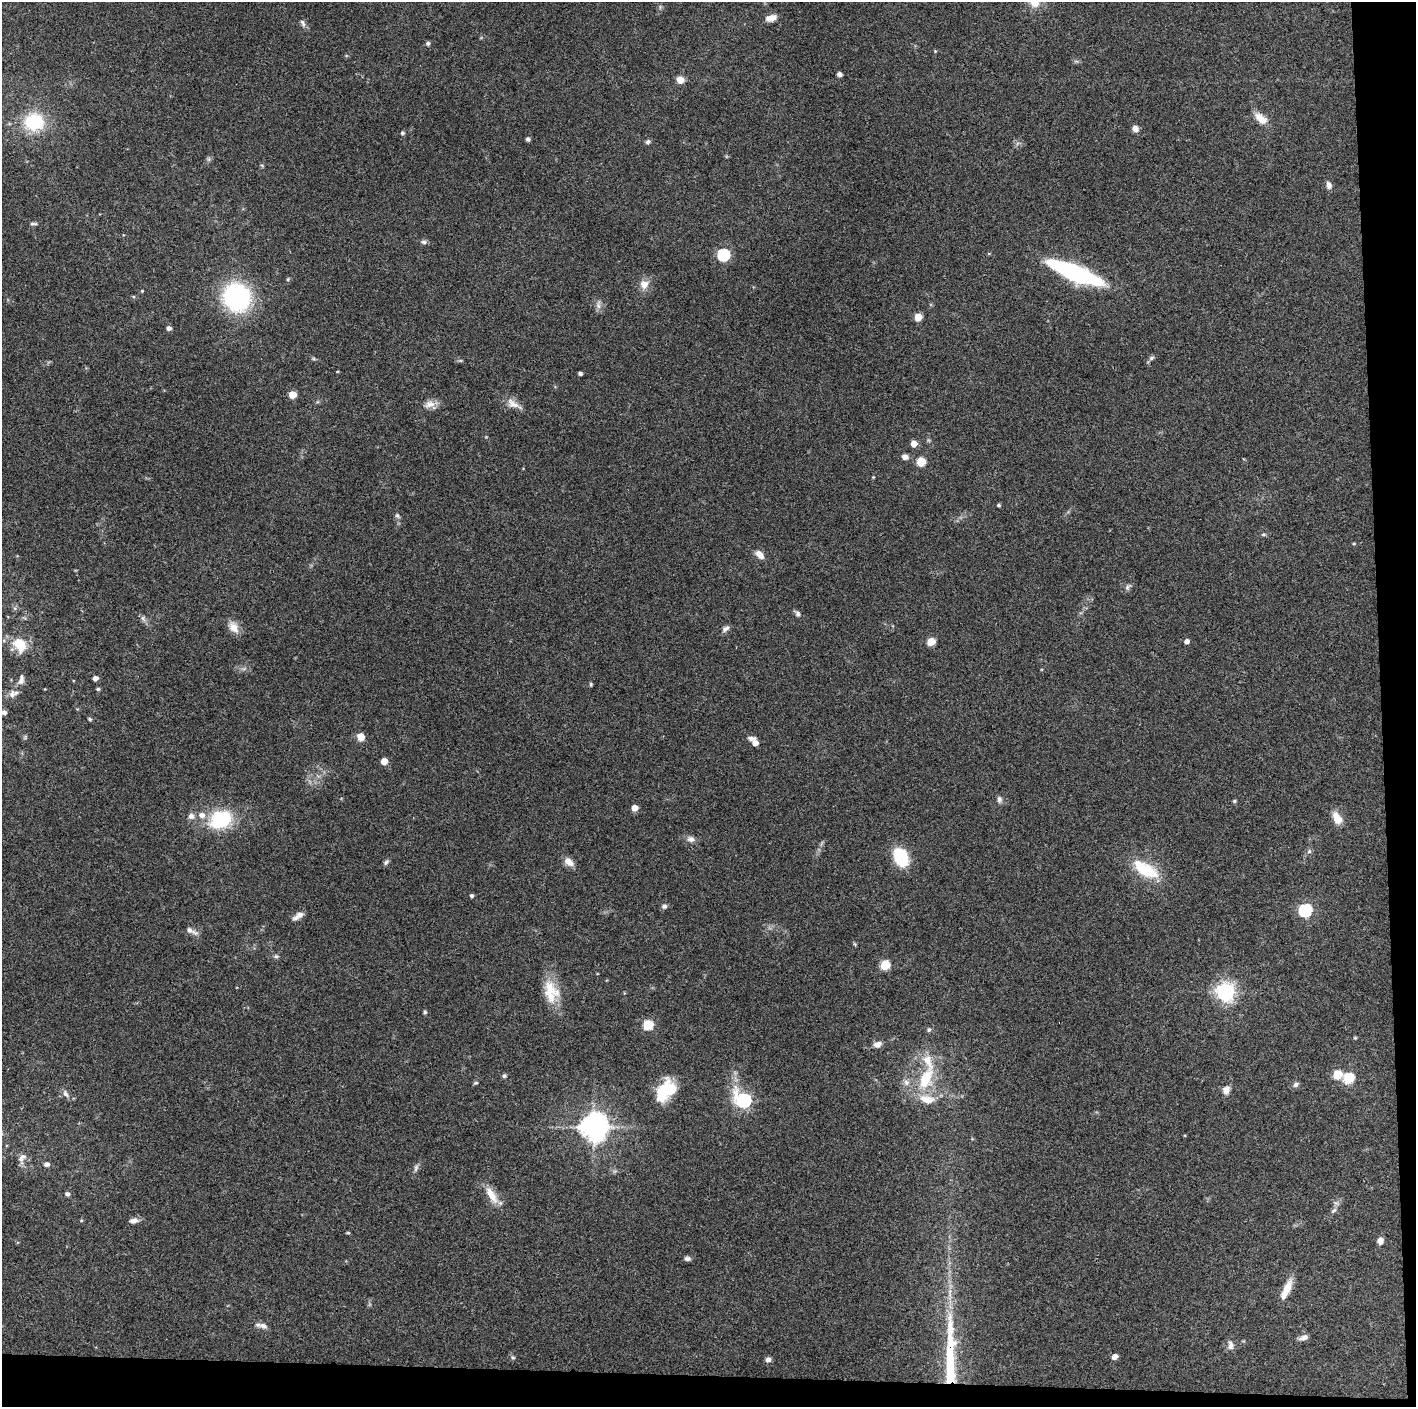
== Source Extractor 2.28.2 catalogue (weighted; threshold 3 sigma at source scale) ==
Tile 9 of 3 x 3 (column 3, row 3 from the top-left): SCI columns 2829-4242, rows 5-1409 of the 4243 x 4222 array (HDU 1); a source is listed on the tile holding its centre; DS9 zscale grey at full resolution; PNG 1418 x 1409 px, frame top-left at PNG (2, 2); no overlay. Shown black and unused: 5% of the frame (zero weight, under 3 of 4 exposures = <1% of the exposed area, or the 3 px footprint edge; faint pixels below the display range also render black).
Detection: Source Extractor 2.28.2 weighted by HDU 2 'WHT'; one run over the whole footprint, this tile lists its part. Background 0.157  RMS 0.0069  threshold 0.0311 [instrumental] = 3 sigma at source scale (4.5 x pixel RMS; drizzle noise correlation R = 1.50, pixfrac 1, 0.05/0.05 arcsec/px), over >= 5 px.
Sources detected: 118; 1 inside a brighter object's white glare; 1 long thin detection or spike segment (spike, bleed or trail) — not listed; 4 inside a brighter listed object's ellipse — not listed separately; the other 112 listed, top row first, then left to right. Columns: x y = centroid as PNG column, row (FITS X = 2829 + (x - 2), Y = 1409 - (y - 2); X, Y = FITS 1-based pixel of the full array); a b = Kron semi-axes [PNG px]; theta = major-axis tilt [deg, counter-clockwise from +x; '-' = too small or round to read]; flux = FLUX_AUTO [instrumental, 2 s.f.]
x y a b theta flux
1034 2 12 12 - 8.4
771 18 12 7 14 5
303 23 11 5 -61 2
428 43 6 5 - 1.4
935 51 4 4 - 0.6
839 74 5 4 - 2.4
680 80 5 5 - 10
1261 118 17 9 -39 7.6
34 122 22 19 2 35
1135 129 8 6 -52 3.2
402 133 5 5 - 1.1
528 139 4 4 - 1.7
648 142 6 5 - 1.5
1329 185 9 6 -76 3.1
33 224 11 4 -3 1.3
424 242 8 5 -13 1.6
723 255 6 6 - 89
1075 273 43 11 -22 130
288 279 5 3 - 0.78
644 284 11 11 - 6
142 291 4 3 - 0.57
237 297 22 20 -62 110
598 305 11 6 -80 2.8
918 317 5 5 - 13
169 328 5 5 - 2.3
1151 358 8 5 28 1.5
580 373 4 3 - 1.6
292 395 5 5 - 11
430 404 16 9 16 5.2
514 404 21 8 -30 6.3
914 443 5 5 - 6.8
905 457 6 6 - 3.2
921 461 5 5 - 24
873 477 3 3 - 0.52
999 505 4 4 - 1.1
397 515 7 5 -53 1.3
759 554 11 6 -48 5.3
1127 587 8 6 52 1.8
15 608 6 4 73 1
798 614 8 6 -48 1.8
143 618 7 6 - 1.9
234 627 15 10 -53 7
725 629 10 6 32 2.4
1187 641 5 4 - 3.1
931 642 5 5 - 16
20 645 15 11 -60 17
95 678 5 4 - 3.2
21 680 13 7 81 3.7
591 684 5 4 - 0.88
98 689 5 4 - 1
12 694 11 8 81 3.8
4 712 6 5 - 2.4
90 719 5 4 - 0.94
361 736 8 7 - 6.2
751 738 9 5 -2 2.5
755 743 6 5 - 4.4
384 761 5 5 - 7.4
999 799 9 6 89 2
1234 801 5 4 - 0.95
634 808 5 5 - 6.1
191 816 8 8 - 3.2
1337 818 16 9 -63 7.8
220 819 27 21 27 38
691 839 9 7 -11 3
1309 851 6 5 - 1.4
901 857 16 11 -64 38
386 862 8 5 65 1.6
569 862 13 8 -42 5.2
1145 869 29 13 -31 28
472 895 4 4 - 1.6
664 906 7 6 - 1.8
1305 910 7 6 - 100
300 915 12 9 25 3.7
189 930 10 8 -54 2.9
276 956 6 5 - 1.2
885 965 6 5 - 30
550 991 33 16 -83 18
1225 992 7 7 - 330
425 1012 5 4 - 0.97
648 1025 6 5 - 33
929 1030 6 5 - 1.2
1355 1038 6 3 18 0.7
877 1044 10 7 15 3.7
1337 1074 6 5 - 23
504 1076 5 5 - 1.2
926 1078 30 14 65 26
1348 1078 6 6 - 43
906 1082 8 7 - 3
476 1083 7 3 9 0.82
1296 1084 7 6 - 2
670 1090 22 18 31 19
1226 1090 10 8 66 3.8
65 1094 11 6 -56 2.5
744 1100 8 7 - 150
594 1127 9 9 - 770
22 1157 13 7 45 3.4
46 1164 6 5 - 2.3
416 1168 11 5 72 2
67 1194 5 4 - 1.7
491 1195 27 9 -59 9.9
1334 1210 8 4 35 1.4
133 1220 12 6 4 3.1
348 1233 6 3 -18 0.67
1380 1241 7 6 - 3.6
687 1258 8 5 -7 1.9
1286 1290 25 8 65 11
263 1326 12 7 -15 3.1
1304 1337 12 6 17 3
1231 1345 13 8 -83 3.4
1114 1357 5 5 - 4.3
513 1358 6 4 -1 0.89
768 1359 7 6 - 2.3
Isophote crosses this tile's border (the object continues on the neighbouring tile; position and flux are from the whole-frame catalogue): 2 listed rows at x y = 1034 2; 4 712